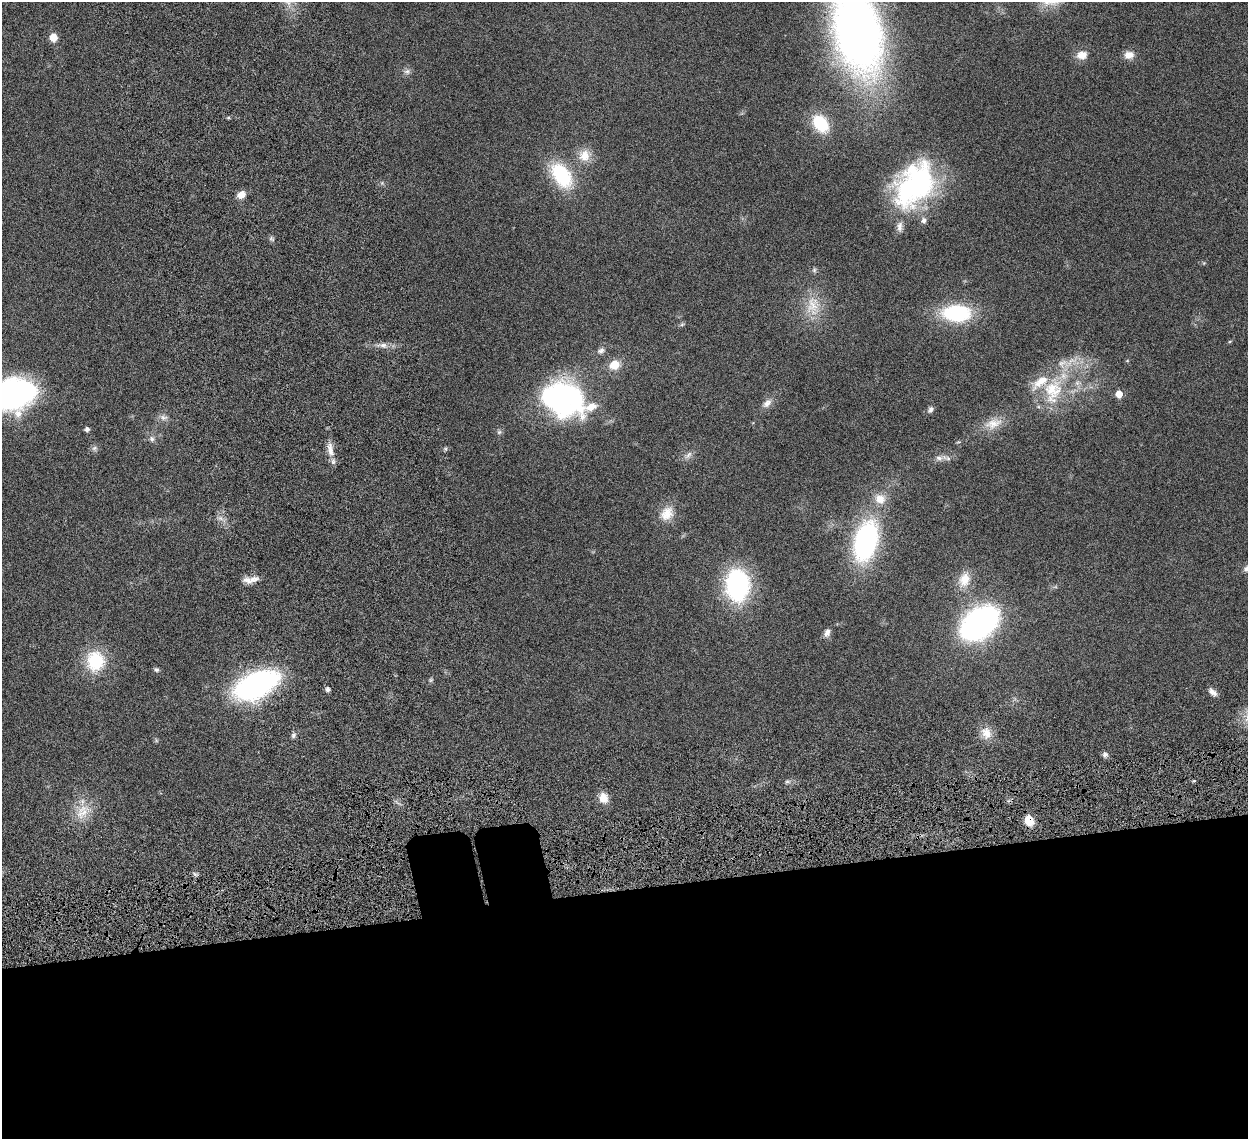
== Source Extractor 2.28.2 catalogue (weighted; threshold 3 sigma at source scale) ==
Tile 15 of 4 x 4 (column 3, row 4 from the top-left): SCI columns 2580-3825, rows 358-1494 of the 5157 x 5153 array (HDU 1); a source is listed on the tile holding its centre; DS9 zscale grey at full resolution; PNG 1250 x 1141 px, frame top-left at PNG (2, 2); no overlay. Shown black and unused: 23% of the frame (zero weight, under 6 of 12 exposures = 7% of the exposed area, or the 3 px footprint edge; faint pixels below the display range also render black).
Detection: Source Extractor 2.28.2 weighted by HDU 2 'WHT'; one run over the whole footprint, this tile lists its part. Background 0.0352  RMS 0.0025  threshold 0.0103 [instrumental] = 3 sigma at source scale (4.09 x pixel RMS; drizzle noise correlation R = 1.36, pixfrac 0.8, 0.05/0.05 arcsec/px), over >= 5 px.
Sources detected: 67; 1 too faint to see at this stretch — not listed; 8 inside a brighter listed object's ellipse — not listed separately; the other 58 listed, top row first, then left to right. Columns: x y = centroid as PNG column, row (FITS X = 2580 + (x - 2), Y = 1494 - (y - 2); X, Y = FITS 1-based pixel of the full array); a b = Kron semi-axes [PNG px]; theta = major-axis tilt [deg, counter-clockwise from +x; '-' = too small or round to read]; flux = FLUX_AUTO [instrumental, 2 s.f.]
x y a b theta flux
858 31 65 34 -77 210
53 37 5 5 - 5.2
1082 55 16 12 9 2.2
1129 55 12 10 1 1.9
407 71 9 8 - 0.87
821 123 21 14 -53 8.9
584 156 17 15 88 3.4
561 175 29 18 -55 15
914 185 53 35 54 40
241 195 10 8 37 1.9
271 239 8 6 -41 0.48
814 270 7 6 - 0.46
812 305 31 20 -90 6.5
956 313 24 14 -2 21
682 324 6 4 20 0.35
1230 341 5 3 - 0.21
383 345 11 7 2 1.2
601 351 11 8 25 0.98
1127 361 5 3 - 0.2
614 365 11 10 - 3.6
1053 390 42 26 77 14
15 394 37 29 15 48
1119 394 5 5 - 3.5
562 398 39 30 -17 60
767 403 15 9 45 1.6
930 410 9 7 62 0.67
163 417 12 8 -11 1.1
993 423 26 14 17 3.8
87 429 4 4 - 0.75
499 432 6 6 - 0.49
152 439 8 7 - 0.75
95 448 8 7 - 0.66
330 449 22 8 -77 2.4
445 449 6 4 72 0.3
688 455 14 6 46 1.1
939 458 11 7 -5 1
880 499 15 14 - 3.2
667 513 21 17 50 3.7
866 541 41 22 76 37
1247 569 10 8 29 1.1
254 579 16 9 13 1.6
964 580 21 15 69 3.8
737 585 21 16 -88 47
979 623 28 18 38 82
827 632 12 8 66 1.1
95 661 26 23 90 10
156 670 7 6 - 0.48
431 680 6 5 - 0.35
256 685 37 19 24 57
327 689 5 4 - 0.77
1213 692 12 6 -38 1.1
986 733 17 14 -62 2.9
293 735 8 6 58 0.57
1105 754 8 7 - 0.69
787 781 7 4 1 0.44
603 798 13 10 -68 2.6
83 811 26 16 51 5
1029 820 12 9 -70 3.4
Overlapping masked pixels (flux is a lower limit): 1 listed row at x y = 1029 820
Isophote crosses this tile's border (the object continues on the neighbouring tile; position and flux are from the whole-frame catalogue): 3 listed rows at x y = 858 31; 15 394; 1247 569